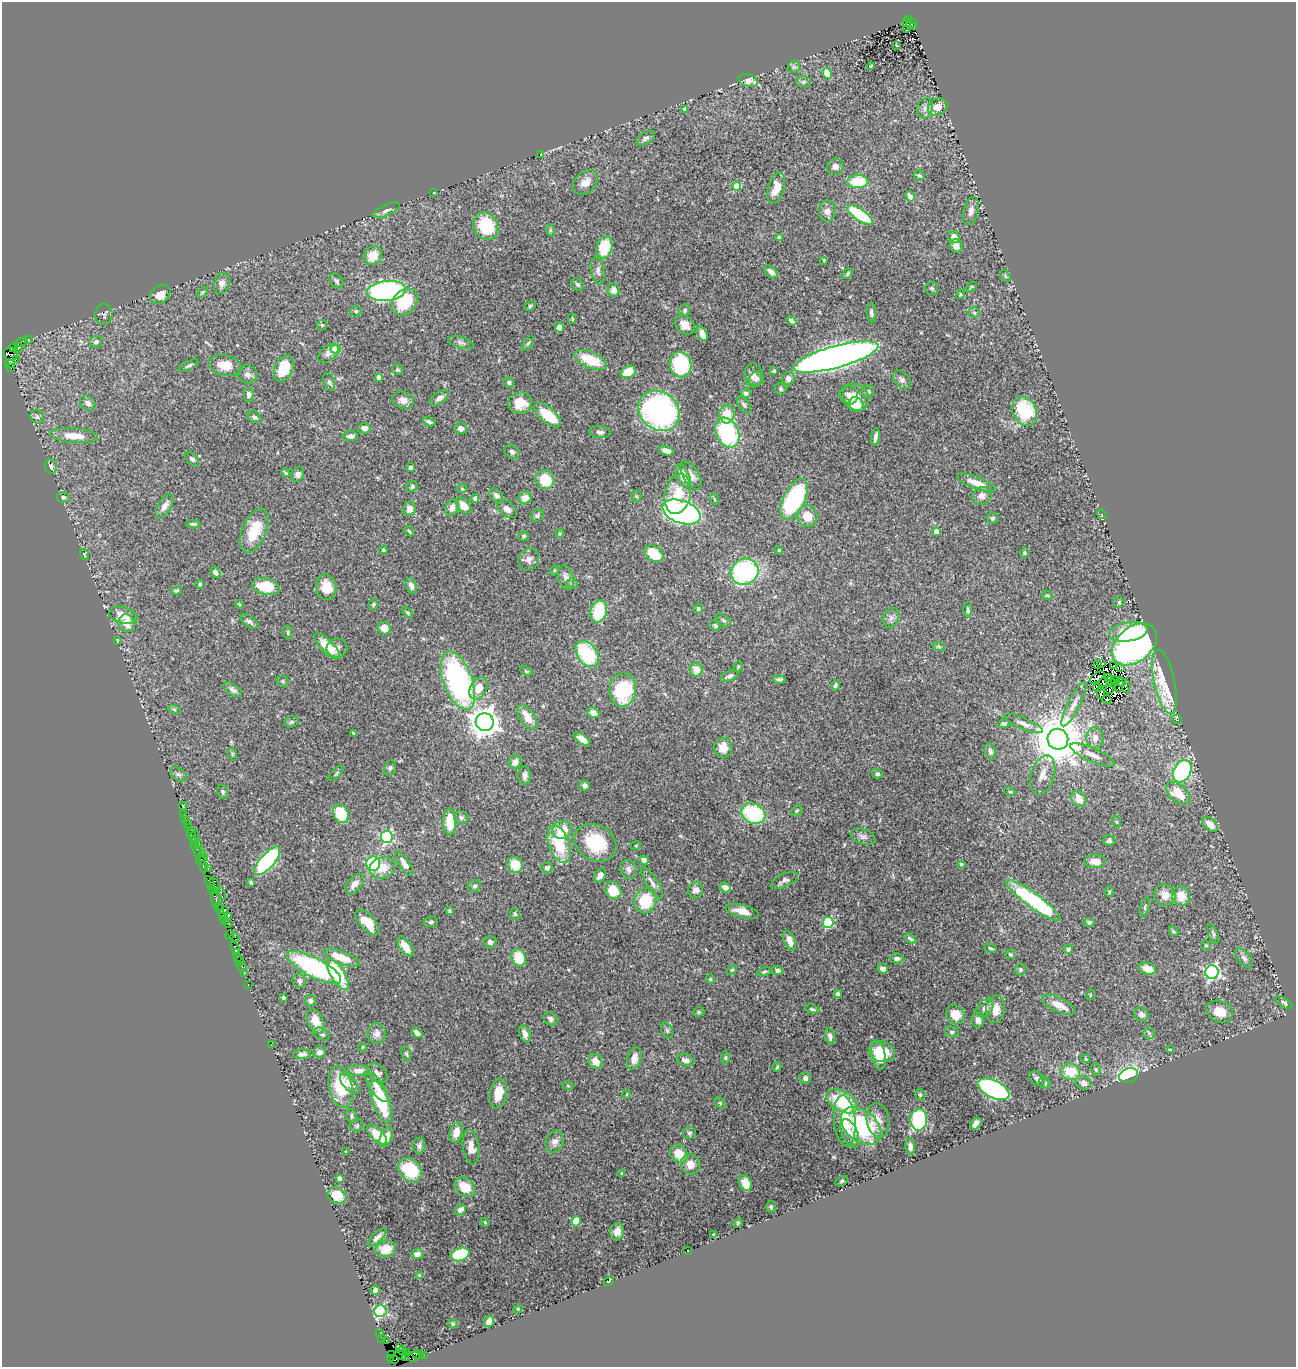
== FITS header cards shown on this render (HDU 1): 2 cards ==
NAXIS1  =                 1294
NAXIS2  =                 1365

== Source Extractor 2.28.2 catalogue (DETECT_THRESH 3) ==
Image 1294 x 1365 px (HDU 1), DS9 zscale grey, 1 PNG px = 1 image px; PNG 1298 x 1369 px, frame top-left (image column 1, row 1365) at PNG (2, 2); each listed source drawn as its Kron ellipse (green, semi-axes under 4 px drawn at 4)
Background 0.128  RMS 0.0075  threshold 0.0224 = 3 sigma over >= 5 px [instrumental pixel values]
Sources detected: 484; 6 with non-positive FLUX_AUTO (blend fragments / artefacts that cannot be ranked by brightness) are neither listed nor drawn; the other 478 listed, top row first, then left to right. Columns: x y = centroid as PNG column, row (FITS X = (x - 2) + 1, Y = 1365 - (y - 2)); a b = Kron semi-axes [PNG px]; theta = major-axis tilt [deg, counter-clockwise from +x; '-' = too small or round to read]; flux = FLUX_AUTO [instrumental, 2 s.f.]
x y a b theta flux
909 20 3 2 - 3.3
906 22 3 2 - 11
911 23 5 3 - 26
913 26 3 2 - 6.4
907 30 3 2 - 0.51
897 45 3 2 - 0.44
871 66 4 3 - 0.5
794 67 7 5 43 1.2
827 73 6 4 -62 7.3
748 80 10 6 -15 5.1
803 82 7 5 1 1.2
938 107 10 8 25 5.8
925 108 10 8 74 2.3
685 109 4 4 - 1.7
645 138 10 5 30 1.4
541 154 2 2 - 0.21
835 167 8 8 - 2.2
919 176 6 5 - 0.87
585 182 14 10 43 4.7
858 182 10 6 0 20
737 186 4 4 - 10
776 188 16 8 74 7.6
434 192 3 2 - 0.47
910 196 5 4 - 2.3
386 210 14 5 24 2
827 211 10 8 88 2.6
971 211 14 7 75 2.8
860 215 15 5 -35 37
486 226 14 12 -62 24
550 230 6 4 -73 0.71
954 237 6 5 - 4.3
779 238 4 4 - 3.4
956 246 7 6 - 2.6
604 247 11 7 75 17
373 256 10 8 50 8.5
824 260 3 2 - 0.4
598 271 14 6 -79 2.3
771 272 8 5 -45 2.8
847 274 6 4 49 0.93
1005 276 6 4 -53 0.77
336 281 8 6 -51 1.3
222 284 11 7 74 2.8
578 284 7 5 -46 1.3
971 287 6 3 37 0.59
932 288 6 6 - 1
614 290 6 6 - 2.9
386 291 19 10 6 120
202 292 6 4 46 0.68
160 294 11 8 40 4.4
960 294 5 3 - 0.51
405 302 15 11 49 22
530 306 6 4 30 0.75
684 310 7 5 72 1.2
356 311 6 5 - 0.93
871 313 9 4 -87 1.4
974 313 5 5 - 0.76
104 314 10 8 87 1.4
572 319 5 3 - 0.58
791 321 5 3 - 1.5
322 325 5 5 - 0.64
685 325 11 8 -43 5.5
559 327 5 4 - 3.1
702 334 8 5 -64 3.6
29 339 3 2 - 5.1
21 342 7 4 20 54
96 342 6 5 - 1.4
461 343 13 5 -16 1.7
528 343 8 4 53 0.91
13 347 4 2 - 12
18 348 5 3 - 17
336 349 5 4 - 18
328 353 12 7 41 2.7
11 354 7 6 - 54
836 357 44 11 15 540
16 359 2 2 - 24
591 360 17 8 -23 16
10 364 5 3 - 2
189 365 11 4 25 1.1
225 365 16 10 -12 7.7
681 365 13 11 -77 36
11 368 3 2 - 19
284 368 14 9 67 14
398 370 5 5 - 0.88
774 371 4 3 - 0.94
628 372 8 6 21 12
247 374 10 9 - 2.3
753 375 12 9 -88 2.9
378 377 4 4 - 2.1
756 379 8 7 - 1.8
788 379 7 6 - 2.8
902 380 10 7 -48 1.9
329 382 9 5 -70 1.2
509 382 5 5 - 1.2
781 389 6 5 - 1.1
868 391 6 6 - 1.4
746 393 5 4 - 1.6
249 395 7 5 88 1.9
849 395 10 9 - 2.8
856 397 14 12 -53 7.9
439 398 10 5 36 2.6
403 400 11 8 -20 3.5
88 403 8 6 -42 2.4
520 403 12 10 6 8.9
744 405 10 5 -55 1.3
856 405 7 7 - 9
659 411 22 18 -39 110
1025 411 15 11 -62 29
727 414 9 7 85 10
547 415 16 7 -41 17
37 417 7 6 - 1.4
254 417 7 5 -32 1.4
429 422 6 3 -23 1.2
364 428 6 5 - 2.7
461 428 6 6 - 2.1
600 432 11 6 -6 1.5
727 433 15 11 -65 54
74 436 24 7 -4 8.1
350 436 7 5 1 1.9
875 437 9 3 80 1.7
666 451 8 4 -15 3.2
512 452 8 6 -33 1.5
192 459 8 5 -43 0.95
51 466 7 6 - 1.3
411 467 4 4 - 1.3
286 473 4 3 - 0.83
298 474 7 6 - 2.3
683 476 12 6 -67 7.1
691 476 16 7 -60 3.8
545 479 10 9 - 16
976 483 20 6 -20 7.2
412 487 6 5 - 0.93
462 489 5 4 - 0.7
678 494 20 13 77 12
496 496 8 5 -46 2
636 496 5 5 - 0.68
982 496 10 8 27 3.3
63 497 6 5 - 1
475 498 4 4 - 2.5
525 498 7 6 - 4.5
714 499 6 3 -72 0.57
794 499 22 10 62 58
164 506 13 6 59 3.3
464 506 9 6 -48 5.7
452 508 9 6 68 2.9
410 509 7 6 - 3.7
507 509 11 7 -39 2.7
681 512 20 11 -19 170
1102 514 5 4 - 0.8
537 515 7 6 - 1.2
807 516 11 10 - 8.1
992 518 6 5 - 1.1
193 524 7 4 -1 0.99
254 531 23 12 67 15
409 531 5 3 - 0.65
936 531 4 4 - 3.3
560 533 4 4 - 0.59
523 536 5 4 - 0.97
383 550 4 4 - 0.97
779 550 4 3 - 0.46
1025 553 5 5 - 0.84
84 554 6 3 -72 0.48
654 554 10 7 -35 18
529 559 11 10 - 2.5
555 570 5 3 - 0.5
215 572 6 5 - 1.9
745 572 14 13 - 71
566 578 12 7 -73 3.1
200 584 4 4 - 0.85
572 584 6 5 - 0.84
411 586 8 5 -71 2.4
266 587 14 8 -12 16
326 587 13 10 -80 7.3
176 591 6 4 11 0.78
1047 595 5 4 - 0.62
1119 602 5 5 - 0.84
239 604 4 3 - 0.48
373 604 5 5 - 0.78
698 609 5 4 - 0.86
968 610 7 4 90 1.1
599 611 11 8 73 22
407 612 6 4 -42 0.72
123 615 14 8 -16 8.4
891 618 10 7 70 2.1
724 620 8 5 -43 1
249 621 10 5 -36 1.7
127 623 9 8 - 5.7
715 625 6 5 - 1.1
384 628 7 6 - 6.4
288 632 7 3 -82 0.6
1128 632 19 9 9 17
117 641 4 2 - 0.65
1134 644 25 17 40 150
327 646 17 6 -45 11
939 647 6 4 -20 0.86
337 648 10 9 - 3
587 654 15 10 -53 36
1101 663 3 2 - 1.5
1098 664 3 2 - 0.84
738 666 5 3 - 0.59
1113 666 3 2 - 0.96
1120 667 3 2 - 0.95
696 670 7 6 - 5
526 671 7 4 -26 0.65
729 676 9 5 23 1.8
1097 677 8 3 36 4
1108 677 2 2 - 0.14
779 679 6 4 0 1
283 681 6 5 - 0.8
458 681 31 14 -70 110
1110 681 4 2 - 0.093
1115 681 4 2 - 0.43
1103 682 5 4 - 0.15
1122 682 4 3 - 0.66
1164 682 33 10 -78 31
835 685 5 4 - 1
1119 685 8 2 83 0.098
1126 686 6 2 85 0.4
1098 687 4 2 - 1.1
479 688 12 8 61 7.2
233 690 10 5 -35 2.1
623 690 17 13 84 36
1110 690 3 2 - 1.3
1101 693 6 3 -87 0.6
1107 699 4 3 - 1.3
1074 704 25 6 63 4.3
174 709 6 4 -19 0.72
593 713 7 5 -33 3.5
528 717 14 7 -55 7
1177 720 5 3 - 0.51
291 722 7 5 15 1.1
485 722 9 9 - 610
1004 723 6 4 7 1.2
1023 724 21 5 -23 3.1
354 733 3 3 - 0.8
1095 738 11 8 89 3.5
582 739 9 4 -36 3.5
1058 739 10 10 - 2800
723 748 10 9 - 5.7
990 752 8 5 -76 1.3
232 754 6 4 -71 0.57
1092 755 24 7 -24 4.7
515 762 7 6 - 3
390 768 8 5 78 1.1
1182 771 12 8 60 70
336 773 10 2 45 0.6
178 774 9 6 -34 1.3
877 774 5 4 - 1.3
1043 775 20 11 73 5.7
525 776 9 6 87 2
584 785 5 5 - 1.7
223 792 7 5 -70 0.99
1010 792 6 3 -19 0.45
1178 793 14 8 -41 12
1078 799 8 6 -57 5.9
183 806 4 2 - 0.38
797 811 6 5 - 0.75
753 813 12 10 -26 38
183 814 3 2 - 1.2
341 814 10 7 -61 20
461 817 7 6 - 1.2
185 818 2 2 - 4.2
450 822 13 6 -89 12
1117 822 6 4 -71 0.65
187 823 2 2 - 2.9
1210 824 9 6 -41 5.7
189 827 3 3 - 7.5
562 830 10 9 - 9.8
191 833 5 3 - 6.4
194 836 6 3 62 2.4
387 837 6 6 - 72
863 837 13 7 -20 2.2
1109 841 6 5 - 1.2
194 842 4 3 - 20
596 843 22 17 -31 25
199 844 2 2 - 5
559 844 20 10 -71 24
636 845 5 3 - 0.4
195 846 2 2 - 8.3
198 852 6 4 -85 23
202 854 2 2 - 7.8
203 858 3 2 - 1
201 860 5 3 - 16
644 860 5 4 - 1.6
267 861 18 7 49 81
1095 861 10 7 -2 4.5
373 864 7 7 - 28
404 864 14 5 -58 3.6
961 864 4 4 - 0.72
515 865 8 7 - 10
203 867 6 3 -72 16
208 868 3 3 - 8.2
382 868 12 10 17 8.4
547 868 5 5 - 1.7
628 869 10 8 -71 2.5
600 875 7 5 60 2.6
784 880 15 6 24 2.1
210 883 7 3 -67 21
251 883 4 3 - 0.76
652 883 18 5 -58 2.6
355 884 12 7 47 3.3
215 886 9 3 -69 35
474 886 6 5 - 1.1
725 887 6 5 - 3.3
212 890 4 3 - 4.6
613 890 9 7 -57 12
695 890 8 7 - 2.9
1109 892 5 4 - 0.56
221 894 6 2 -72 11
1165 895 11 10 - 5.2
1181 896 10 9 - 7.7
216 898 10 4 -88 48
1033 900 33 7 -36 60
645 901 13 10 72 20
218 906 2 2 - 10
1145 907 10 4 77 1
220 909 4 4 - 17
449 911 4 3 - 0.73
742 911 17 6 -14 5.2
224 914 8 4 81 43
515 914 6 5 - 0.86
227 917 3 2 - 3.3
225 921 4 2 - 6.4
367 922 16 7 -49 11
431 922 7 5 6 1.1
1089 922 5 4 - 1
229 923 3 2 - 3
828 923 5 5 - 35
1173 931 5 4 - 0.82
1213 934 10 5 -66 1.2
229 935 5 3 - 8.7
235 937 5 2 - 6.2
910 939 6 3 -32 1.1
790 941 10 5 -67 4.2
490 942 6 6 - 1.6
1206 945 5 4 - 0.65
405 947 11 5 -53 5.5
235 948 6 3 -69 22
990 948 7 3 -18 0.81
1068 949 5 4 - 0.74
236 952 4 3 - 12
1010 954 5 4 - 0.78
238 957 2 2 - 6.6
342 958 19 6 -21 11
519 958 9 7 -66 16
897 958 7 5 0 1.9
1244 958 11 6 -49 1.9
239 961 5 2 - 9.4
242 967 5 3 - 3.9
314 967 30 9 -27 89
883 969 5 4 - 3.1
1020 969 5 5 - 1.5
1147 969 9 6 -19 6.6
732 970 5 4 - 0.65
777 971 6 4 -7 1.5
764 972 7 4 19 0.83
1212 972 7 6 - 110
244 973 3 2 - 3.5
338 974 17 7 -58 27
710 979 4 4 - 0.52
299 981 7 6 - 1.7
248 984 3 2 - 5.5
838 994 4 4 - 1.6
1090 995 5 3 - 0.42
283 997 4 3 - 1
310 1001 5 5 - 1.1
1284 1003 10 4 -33 1.2
1058 1005 18 7 -25 7.4
985 1008 10 7 50 2.7
812 1009 7 3 -17 0.91
996 1009 13 9 82 5.9
699 1012 6 4 21 0.72
1220 1012 14 10 -22 7.5
1141 1014 7 6 - 2.1
955 1015 10 8 -55 9.2
550 1019 7 6 - 2
978 1020 8 6 -81 2.7
316 1021 13 8 -64 7.1
667 1031 8 5 -63 0.98
952 1032 7 5 -16 0.99
417 1033 6 4 -44 2.5
1149 1033 6 5 - 0.98
322 1034 9 5 -27 1.4
377 1034 10 9 - 2.8
525 1034 9 5 -69 3.2
830 1036 8 5 -80 1.7
271 1044 2 2 - 49
362 1047 4 4 - 0.49
1170 1050 4 3 - 0.55
319 1052 6 5 - 2.2
882 1052 13 10 -18 11
302 1054 9 5 0 2
406 1054 7 5 -78 0.88
878 1055 15 7 -79 12
634 1058 11 7 75 4
725 1058 6 4 -89 0.77
1085 1059 4 4 - 0.55
686 1060 9 5 -16 3
595 1061 8 6 -56 5.3
777 1067 5 3 - 0.73
1096 1070 6 4 -73 0.76
358 1071 10 5 0 3.7
1070 1072 10 8 -15 13
378 1073 11 8 -44 2
1129 1075 10 7 18 61
805 1078 6 5 - 1.9
1037 1078 8 6 -35 1.7
1045 1083 6 5 - 0.91
1083 1083 8 7 - 2.2
350 1084 12 6 -46 3.9
377 1086 18 6 -55 4.6
568 1086 5 3 - 0.48
341 1087 21 11 -78 20
994 1089 17 8 -26 120
498 1093 15 8 80 9.2
627 1094 4 3 - 0.37
920 1095 6 4 -75 0.84
842 1101 17 10 -29 30
381 1102 22 8 -69 27
720 1103 6 4 -46 0.65
351 1116 7 5 -78 0.92
878 1120 17 11 -81 5.4
919 1120 11 8 85 46
845 1121 26 10 -85 13
976 1124 6 4 49 2
357 1125 7 5 38 0.82
861 1126 23 15 -39 55
456 1132 10 6 75 5
689 1133 6 6 - 1
850 1133 15 7 -66 4.7
377 1135 13 6 -46 9.3
386 1137 11 6 66 4.5
555 1142 11 9 68 2.9
419 1146 8 6 89 1.9
910 1146 8 5 -86 2.2
471 1147 17 8 -82 4.5
346 1152 4 3 - 0.44
679 1154 9 8 - 7.8
690 1164 10 9 - 4.7
410 1170 13 10 -48 28
622 1173 4 3 - 0.81
339 1178 4 4 - 2.5
842 1181 6 4 28 0.76
745 1183 8 6 -64 4.8
465 1187 11 8 -40 11
337 1195 10 8 -26 8.3
771 1207 5 4 - 0.78
460 1210 6 5 - 2.2
576 1221 5 5 - 7.5
485 1222 4 4 - 0.48
738 1223 5 4 - 0.59
617 1231 8 7 - 3.7
714 1235 4 3 - 0.95
377 1237 12 5 44 2.1
386 1249 10 8 15 7.5
688 1251 2 2 - 0.34
417 1254 6 5 - 1.9
460 1254 9 6 18 26
420 1275 4 3 - 0.53
609 1281 5 2 - 0.4
375 1290 5 4 - 1.8
518 1309 4 4 - 0.58
380 1311 6 6 - 70
489 1321 6 5 - 3.9
453 1324 5 4 - 0.56
380 1333 2 2 - 1.8
382 1339 3 2 - 7.2
386 1340 3 2 - 7.3
399 1348 4 3 - 6.5
402 1350 3 2 - 8.5
406 1353 2 2 - 2.3
391 1354 2 2 - 14
400 1355 6 4 -34 33
418 1355 6 3 -12 1.7
424 1355 2 2 - 4.8
414 1357 6 4 23 1
390 1358 4 3 - 7.6
406 1358 2 2 - 4.9
395 1360 4 3 - 4.3
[6 non-positive-flux detections neither listed nor drawn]